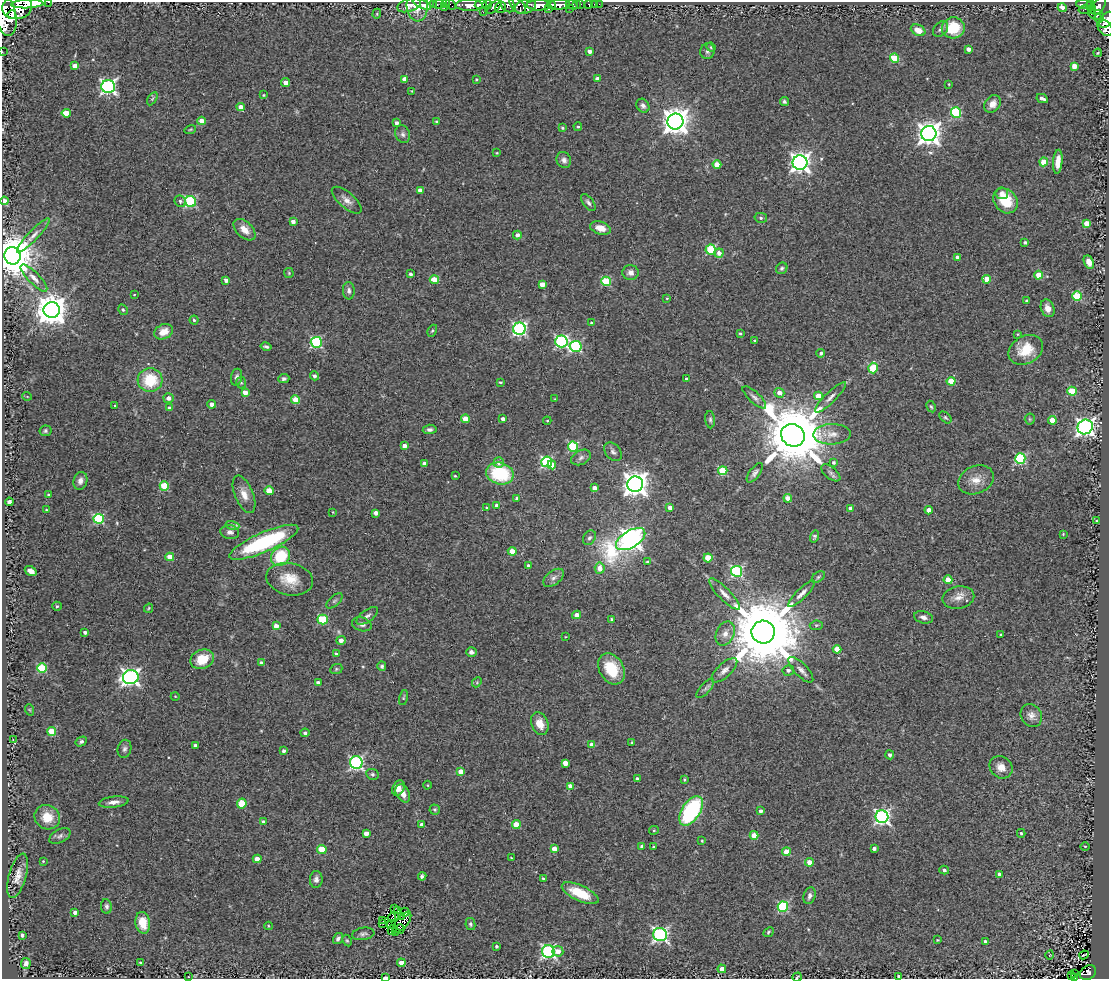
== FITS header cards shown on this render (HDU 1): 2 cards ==
NAXIS1  =                 1107
NAXIS2  =                  977

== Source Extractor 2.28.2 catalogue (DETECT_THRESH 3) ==
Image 1107 x 977 px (HDU 1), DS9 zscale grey, 1 PNG px = 1 image px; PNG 1111 x 981 px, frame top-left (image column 1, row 977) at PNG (2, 2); each listed source drawn as its Kron ellipse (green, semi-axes under 4 px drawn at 4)
Background 0.272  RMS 0.021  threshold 0.0616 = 3 sigma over >= 5 px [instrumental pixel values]
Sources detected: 373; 1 with non-positive FLUX_AUTO (blend fragments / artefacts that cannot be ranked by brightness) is neither listed nor drawn; the other 372 listed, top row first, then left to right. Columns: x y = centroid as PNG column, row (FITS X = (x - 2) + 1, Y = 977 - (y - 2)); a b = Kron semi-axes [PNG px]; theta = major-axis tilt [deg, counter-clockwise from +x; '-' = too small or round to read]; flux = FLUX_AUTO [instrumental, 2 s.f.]
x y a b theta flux
48 2 3 2 - 16
27 4 16 3 2 2700
422 4 10 4 -26 24
433 4 2 2 - 5.1
439 4 6 3 10 17
446 4 4 3 - 2.5
508 4 8 6 -53 180
577 4 3 2 - 13
594 4 3 2 - 3.3
599 4 2 2 - 3.5
1084 4 8 3 -3 62
409 5 12 6 19 10
417 5 16 10 -86 19
451 5 5 2 - 6.5
469 5 14 5 -1 480
481 5 6 3 8 270
487 5 5 4 - 120
518 5 10 5 -45 190
539 5 12 5 -2 770
552 5 4 3 - 160
559 5 11 5 3 370
572 5 6 3 -28 82
580 5 4 3 - 35
589 5 4 3 - 24
1091 5 4 3 - 44
525 6 11 7 20 390
1099 6 10 5 57 210
17 7 15 11 7 1700
493 7 9 4 36 190
501 7 6 5 - 160
1062 7 5 3 - 7.2
444 8 3 2 - 21
570 8 2 2 - 17
548 9 3 2 - 58
1084 9 6 3 13 19
1092 9 4 3 - 35
483 12 2 2 - 7.3
12 14 4 3 - 290
377 14 5 4 - 1.7
1096 14 8 4 -11 130
5 15 22 10 -78 1600
1099 18 5 4 - 23
1106 20 9 6 51 190
953 28 11 10 - 42
1105 28 9 6 -51 140
941 29 9 6 46 4.3
918 30 8 5 -26 17
711 47 5 4 - 1.9
968 49 4 3 - 8.2
590 51 4 3 - 5.8
707 51 8 7 - 4.5
2 52 2 2 - 3.9
1098 53 4 4 - 2
895 58 4 4 - 62
75 66 4 4 - 14
1074 66 4 4 - 18
405 79 4 4 - 14
476 79 4 3 - 1.3
598 79 4 4 - 8
286 83 4 4 - 12
949 84 3 2 - 1.1
108 87 7 6 - 350
412 91 3 3 - 0.95
263 95 4 3 - 1.3
1042 98 6 3 -27 5.5
152 99 7 4 58 2
784 102 4 4 - 2.8
993 104 9 7 50 9.5
643 106 7 6 - 4.5
241 107 4 4 - 11
66 113 4 4 - 27
956 113 5 5 - 120
202 121 4 4 - 15
675 121 8 8 - 1700
437 122 3 3 - 3.1
396 123 4 4 - 4.9
578 127 4 4 - 1.9
563 128 4 3 - 2.1
190 129 6 3 20 1.6
403 134 9 7 -71 4.5
929 134 7 7 - 1100
497 153 3 3 - 1.2
564 160 8 7 - 5.9
1044 162 4 4 - 36
1058 162 12 4 85 13
800 163 7 7 - 800
717 165 4 4 - 24
420 190 4 4 - 7.7
1002 193 6 6 - 6.8
347 200 18 8 -40 10
4 201 4 4 - 9.1
180 201 6 5 - 3.3
190 201 6 5 - 140
1005 201 13 11 -47 42
588 202 10 5 -52 4.1
761 218 6 5 - 2.7
293 221 4 3 - 6.8
1086 223 4 4 - 20
600 228 11 6 -16 16
245 230 13 8 -43 14
33 235 23 5 47 8.2
517 235 4 4 - 6
1025 242 4 3 - 3.4
711 249 5 5 - 95
719 253 4 4 - 9
12 256 8 8 - 5900
957 257 4 3 - 4.6
1089 262 7 4 -66 12
782 268 6 5 - 2.8
630 272 8 7 - 7
289 273 5 5 - 1.7
411 274 3 3 - 3.2
1039 275 4 4 - 31
34 278 18 6 -45 9.3
987 279 4 4 - 21
226 280 4 3 - 6.4
434 280 5 4 - 32
606 281 5 4 - 71
542 284 4 4 - 16
349 291 9 6 -88 4.5
134 295 3 2 - 0.81
1077 296 5 5 - 74
667 298 3 3 - 1.1
1027 301 4 3 - 4.2
1048 308 9 6 -68 11
52 310 8 8 - 2400
123 310 5 4 - 2.7
194 320 4 4 - 2.3
591 323 3 3 - 2
519 329 6 6 - 280
432 331 6 3 62 1.8
163 332 9 7 26 14
740 333 3 3 - 1.8
1017 334 3 3 - 1.2
561 341 6 6 - 220
755 341 4 3 - 1.6
316 342 5 5 - 150
266 346 5 3 - 2.8
576 346 6 5 - 150
1026 350 18 13 29 35
821 353 4 4 - 2.4
873 368 5 5 - 64
314 376 4 4 - 3.9
237 377 8 5 81 4.2
284 379 5 4 - 3
686 379 3 3 - 2.2
150 380 12 12 - 54
951 381 4 4 - 36
500 382 3 2 - 1.9
241 383 6 5 - 2.1
1072 391 4 4 - 59
245 392 4 4 - 12
779 393 5 4 - 11
27 396 5 3 - 1.1
818 396 4 4 - 21
754 397 15 5 -43 5.5
831 397 21 5 44 8.3
169 398 5 5 - 7.1
555 399 3 3 - 1.1
296 400 4 4 - 37
212 404 4 4 - 8.2
115 406 4 3 - 1.4
931 407 6 4 -62 2.1
169 408 4 4 - 4.2
945 417 7 4 -44 2.4
465 419 4 4 - 21
503 419 4 4 - 6.3
1030 419 5 5 - 1.7
710 420 8 5 -85 3
1052 420 4 4 - 21
547 421 4 4 - 1.3
1085 427 8 7 - 580
430 429 7 5 5 3.6
45 431 6 5 - 2.9
832 434 19 10 2 16
793 435 12 11 - 15000
404 446 4 4 - 8.8
573 447 5 5 - 92
613 452 10 7 -49 5.2
581 457 10 7 28 5.7
1020 459 5 5 - 110
499 462 5 5 - 7.9
547 462 5 5 - 150
834 462 4 4 - 2.7
424 464 4 4 - 7.9
552 465 4 4 - 18
723 471 4 4 - 65
755 473 11 5 53 4.4
831 473 11 5 -40 4.6
500 474 14 10 -15 89
455 476 3 3 - 1.5
976 480 18 13 24 18
80 481 9 7 73 6.9
635 484 8 7 - 1400
164 486 5 4 - 55
594 488 4 4 - 10
269 491 4 4 - 23
244 494 20 9 -67 16
49 495 3 3 - 3.9
517 498 3 3 - 3.6
788 498 4 4 - 16
9 502 4 4 - 5.2
497 506 4 4 - 11
487 508 3 3 - 1.7
670 508 4 4 - 12
850 508 4 3 - 4.1
47 510 4 3 - 1.5
929 510 4 4 - 10
333 512 4 3 - 1.2
376 513 4 4 - 5.6
99 519 5 5 - 120
1097 521 4 4 - 1.1
233 526 7 4 -18 2.7
230 532 9 7 -9 6.4
1063 534 3 2 - 1.1
814 536 6 4 73 2.3
589 538 8 6 54 3.9
631 539 16 8 31 1100
264 542 37 9 24 150
512 551 4 4 - 18
281 556 10 9 - 60
170 557 4 4 - 18
708 558 4 4 - 38
647 562 3 3 - 1.5
528 566 4 4 - 6.4
600 568 5 5 - 15
31 571 6 4 -32 9.6
737 571 5 5 - 170
818 577 7 4 36 2.4
554 578 12 7 37 6.5
290 579 23 16 -11 31
948 580 4 4 - 24
724 594 21 6 -45 9.9
801 594 18 5 44 8.2
958 598 16 11 12 14
334 601 10 5 42 2.7
57 606 4 4 - 1.7
149 608 5 4 - 1.6
577 615 4 4 - 9.5
367 616 13 6 36 5.1
923 617 9 6 -16 6
611 619 3 3 - 1.9
323 620 5 5 - 82
362 624 10 6 -17 5.9
816 625 6 4 6 1.8
276 626 4 4 - 11
85 632 4 3 - 4.1
763 632 11 11 - 22000
725 634 13 9 63 11
1001 634 3 3 - 1.7
566 637 2 2 - 0.94
341 640 5 4 - 6.9
837 649 4 4 - 30
471 652 5 4 - 5.2
336 654 3 3 - 2.4
202 659 12 9 22 31
262 663 4 3 - 5.7
382 666 5 4 - 2.8
42 668 5 5 - 78
336 669 6 5 - 2.1
611 669 16 12 -60 46
724 670 16 7 42 8.2
788 670 6 5 - 4.4
801 670 16 6 -46 7.8
131 677 8 7 - 520
477 682 5 4 - 1.9
318 683 4 4 - 7.5
705 688 12 5 49 4.2
175 696 4 3 - 1
403 698 8 4 76 1.8
30 710 6 3 -71 1.4
1031 716 12 10 -57 9.4
540 724 12 8 -69 17
52 731 4 4 - 37
305 733 4 4 - 3.6
13 740 3 2 - 0.91
81 742 6 4 31 3.3
632 742 3 3 - 1.5
592 745 4 4 - 17
195 746 4 3 - 4.8
124 749 9 6 75 4.2
284 751 3 3 - 3.9
890 755 4 4 - 4.6
356 763 6 6 - 260
565 763 4 4 - 15
1001 767 12 10 -42 13
461 772 4 4 - 19
372 774 6 5 - 3
637 779 4 3 - 5.3
684 779 3 2 - 1.4
428 785 4 3 - 1
570 786 4 4 - 10
398 788 8 5 62 7.7
403 793 10 6 -61 11
114 802 15 5 7 8.3
242 803 5 4 - 49
435 809 5 5 - 2.1
691 811 17 9 57 160
761 811 3 3 - 4.9
47 817 13 12 - 26
882 817 6 6 - 380
263 822 3 3 - 3.1
422 825 4 3 - 5.8
516 825 4 4 - 34
654 830 5 4 - 1.6
366 833 4 4 - 11
1021 833 4 3 - 2.2
754 835 4 4 - 16
60 836 11 6 28 5
702 841 4 3 - 1.3
642 846 3 3 - 4.3
1085 846 5 3 - 1.1
653 847 4 4 - 1.7
322 849 5 4 - 32
554 849 4 4 - 16
874 849 4 3 - 4.6
786 852 4 4 - 24
511 858 3 2 - 1.1
257 859 4 4 - 15
43 861 3 2 - 1.1
809 862 4 4 - 13
944 870 5 4 - 2.4
999 874 4 4 - 4.4
18 876 23 8 75 14
422 876 4 4 - 2.8
543 878 3 2 - 1.7
316 879 8 6 88 5.7
580 893 20 7 -25 42
810 896 8 6 73 5.2
106 906 7 5 -82 3.8
783 907 5 5 - 100
394 909 2 2 - 1.5
398 911 3 2 - 2.3
75 912 4 3 - 6.3
405 912 4 3 - 1.3
401 916 4 2 - 0.02
392 918 4 2 - 0.65
383 921 2 2 - 0.53
402 922 12 5 50 5
143 923 11 7 -81 25
383 924 2 2 - 0.45
391 924 4 4 - 2
470 924 6 5 - 2.7
268 926 4 3 - 1.2
400 929 5 2 - 1.7
392 930 5 2 - 0.063
395 931 3 2 - 1.2
768 932 6 4 43 1.9
363 934 11 6 9 4.6
22 935 4 3 - 4.1
660 935 7 6 - 330
338 939 6 4 56 4.3
347 940 6 4 -62 1.9
937 940 2 2 - 1.1
985 941 3 3 - 2.3
497 946 3 3 - 2.7
548 951 6 6 - 270
558 951 5 5 - 9.7
1050 955 4 3 - 0.99
1084 955 5 2 - 1.2
26 963 5 5 - 5
140 963 4 3 - 1.8
401 963 4 4 - 15
722 969 4 4 - 17
1075 973 3 3 - 3.5
1088 973 9 6 35 27
898 976 3 3 - 2.2
1071 976 3 3 - 8.3
188 977 3 3 - 2
385 977 4 2 - 3.5
797 977 5 2 - 1.4
1074 977 3 2 - 6
At the frame edge (FLAGS 8, measured only in part): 14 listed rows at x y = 48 2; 27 4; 17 7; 5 15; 1106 20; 1105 28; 2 52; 4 201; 12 256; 898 976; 188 977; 385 977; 797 977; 1074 977
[1 non-positive-flux detection neither listed nor drawn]